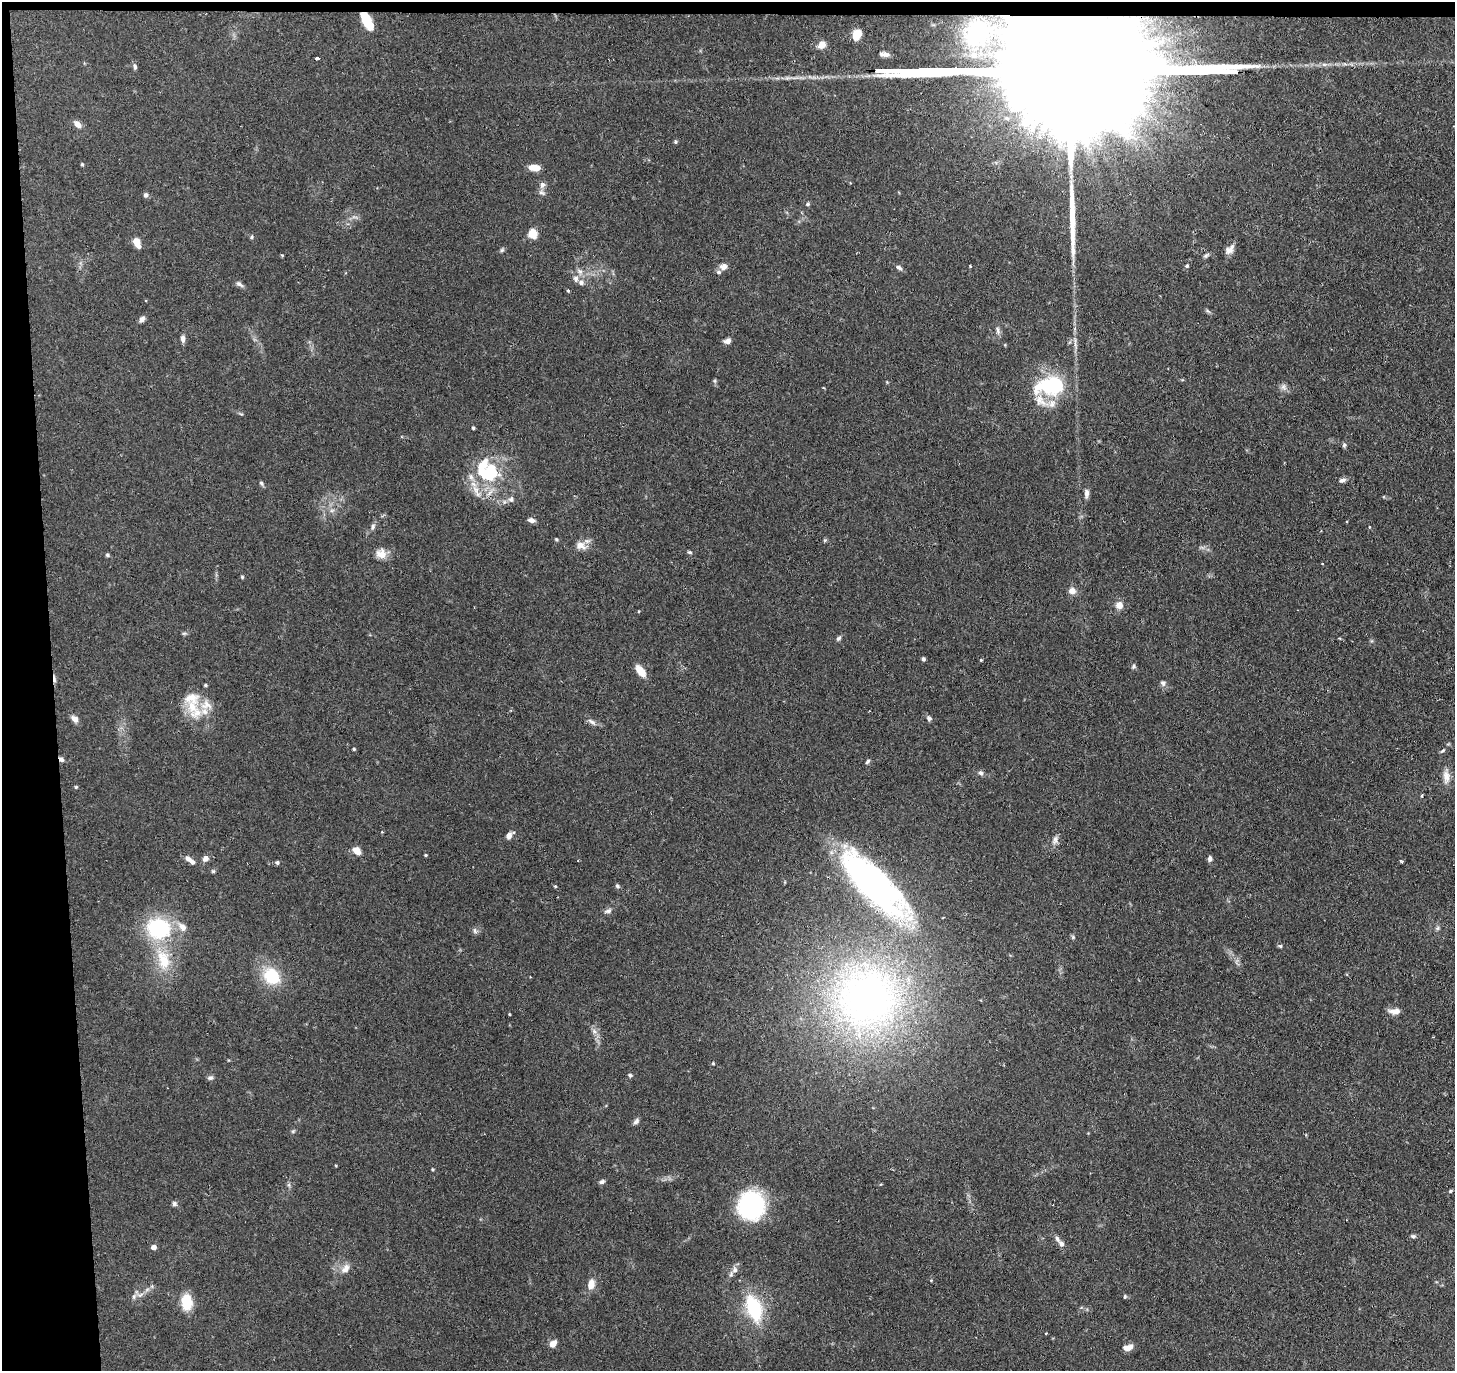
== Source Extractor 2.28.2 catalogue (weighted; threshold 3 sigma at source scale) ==
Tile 1 of 3 x 3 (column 1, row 1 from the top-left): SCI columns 1-1453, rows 2851-4219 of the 4359 x 4331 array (HDU 1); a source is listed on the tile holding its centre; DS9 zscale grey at full resolution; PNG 1457 x 1373 px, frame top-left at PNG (2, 2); no overlay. Shown black and unused: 4% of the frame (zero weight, under 2 of 3 exposures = <1% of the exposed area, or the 3 px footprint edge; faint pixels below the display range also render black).
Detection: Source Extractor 2.28.2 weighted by HDU 2 'WHT'; one run over the whole footprint, this tile lists its part. Background 0.126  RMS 0.0067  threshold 0.03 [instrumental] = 3 sigma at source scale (4.5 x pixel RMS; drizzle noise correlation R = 1.50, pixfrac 1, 0.05/0.05 arcsec/px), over >= 5 px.
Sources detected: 147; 2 inside a brighter object's white glare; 3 cosmic-ray / hot-pixel residue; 2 long thin detections or spike segments (spike, bleed or trail) — not listed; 11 inside a brighter listed object's ellipse — not listed separately; the other 129 listed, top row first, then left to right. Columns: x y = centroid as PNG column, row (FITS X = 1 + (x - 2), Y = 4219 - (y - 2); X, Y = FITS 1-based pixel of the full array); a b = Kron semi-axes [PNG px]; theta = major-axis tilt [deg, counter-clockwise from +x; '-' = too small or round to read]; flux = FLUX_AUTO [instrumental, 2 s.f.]
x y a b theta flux
367 21 17 7 -60 19
975 33 29 23 61 28
857 34 9 7 68 11
822 45 8 7 - 5.9
885 54 13 6 -9 3.3
135 67 8 5 -83 1.5
905 70 15 3 0 1300
1228 72 15 3 1 1500
78 124 10 7 -45 4.3
675 142 5 4 - 0.89
82 164 4 3 - 0.87
534 167 13 7 -6 6
542 185 9 7 72 2.6
146 195 6 6 - 1.6
808 204 6 5 - 1
533 234 8 8 - 9.1
252 237 5 5 - 1
137 242 9 5 -67 9.5
1229 249 14 8 43 3.9
502 250 6 5 - 1.1
282 255 5 3 - 0.57
1206 256 8 5 39 1.4
723 266 10 8 3 3.5
970 266 4 3 - 0.55
1187 266 5 5 - 1
899 267 9 5 -32 1.7
580 271 10 6 -48 2.8
576 279 8 7 - 2.7
239 284 11 5 -32 2.1
568 290 4 3 - 0.9
1208 311 9 3 -45 1.1
142 319 8 6 47 2.4
998 330 12 5 -80 2.1
183 338 9 5 -86 2.7
727 341 8 6 13 3.1
1046 386 25 19 11 44
1283 387 10 8 -69 2.7
473 428 3 3 - 1.1
1344 445 6 5 - 1.2
488 473 34 17 -18 34
1342 480 9 5 14 2.4
261 483 7 5 -37 1.3
476 490 14 7 -58 5.8
1086 493 12 5 -89 2.6
511 499 9 7 71 2.2
332 510 7 4 19 1.4
531 520 9 5 -12 2.7
372 527 9 6 62 2.2
1369 527 4 3 - 0.81
556 539 5 4 - 0.79
825 540 5 5 - 0.89
581 545 16 10 -28 5.6
690 552 6 4 -25 1.1
381 554 13 12 - 6.6
107 555 5 4 - 1.1
1322 564 3 2 - 0.98
242 577 5 4 - 0.78
1072 591 8 7 - 4.4
1119 605 7 7 - 5.8
184 633 6 4 0 0.99
839 638 7 5 49 1.5
923 659 4 4 - 1.5
981 660 4 3 - 0.69
1134 666 7 5 70 1.5
640 671 15 7 -50 8.3
1163 683 8 7 - 1.9
205 685 4 4 - 0.88
192 706 21 16 -60 17
929 718 7 6 - 1.8
75 719 8 6 -45 4.1
592 722 12 6 -36 2.6
354 749 4 3 - 0.9
1443 751 7 4 40 1.1
868 761 8 4 55 1.2
981 773 8 6 -31 1.7
1446 776 19 9 -88 6.2
76 787 4 4 - 0.86
1422 796 4 3 - 0.8
382 832 3 3 - 0.8
509 836 8 6 63 3.6
1055 840 13 7 72 3
356 851 9 7 -44 6.3
426 855 4 3 - 0.72
205 858 7 6 - 3.1
188 859 9 6 -48 3
1210 859 7 5 -89 2
1402 861 6 3 -7 0.87
277 863 5 5 - 1.4
213 871 5 5 - 0.96
873 884 70 24 -45 260
555 886 4 3 - 0.67
617 886 6 5 - 1.4
608 911 11 6 18 2.2
182 927 13 8 -50 5.4
158 928 24 21 -13 58
1438 928 7 4 88 1.2
475 931 9 5 -70 1.6
1073 937 6 5 - 1.1
1280 946 6 5 - 1
163 959 34 19 -72 26
272 976 15 12 -46 29
867 999 89 83 13 290
1395 1011 16 7 1 4.2
509 1014 4 3 - 0.56
594 1031 8 5 -46 2.2
713 1063 4 4 - 0.64
630 1075 6 5 - 1.1
210 1078 7 6 - 1.8
636 1121 9 6 49 1.9
432 1169 4 3 - 0.66
602 1182 7 5 23 1.7
289 1185 7 4 -72 1.2
1450 1191 5 4 - 0.82
174 1204 6 6 - 1.9
752 1205 19 17 82 140
1413 1236 7 5 0 1.3
1061 1244 8 6 -46 2.4
154 1247 4 4 - 4.9
345 1268 14 10 54 5.1
735 1270 9 8 - 3
931 1280 4 4 - 0.57
591 1284 12 8 78 6.6
134 1297 8 5 64 1.9
1125 1297 5 4 - 0.92
186 1302 12 8 -82 23
754 1308 29 15 -71 43
1046 1333 3 2 - 0.72
553 1344 9 6 51 4.7
1126 1348 8 6 -21 3
Overlapping masked pixels (flux is a lower limit): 2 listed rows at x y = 367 21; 1228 72